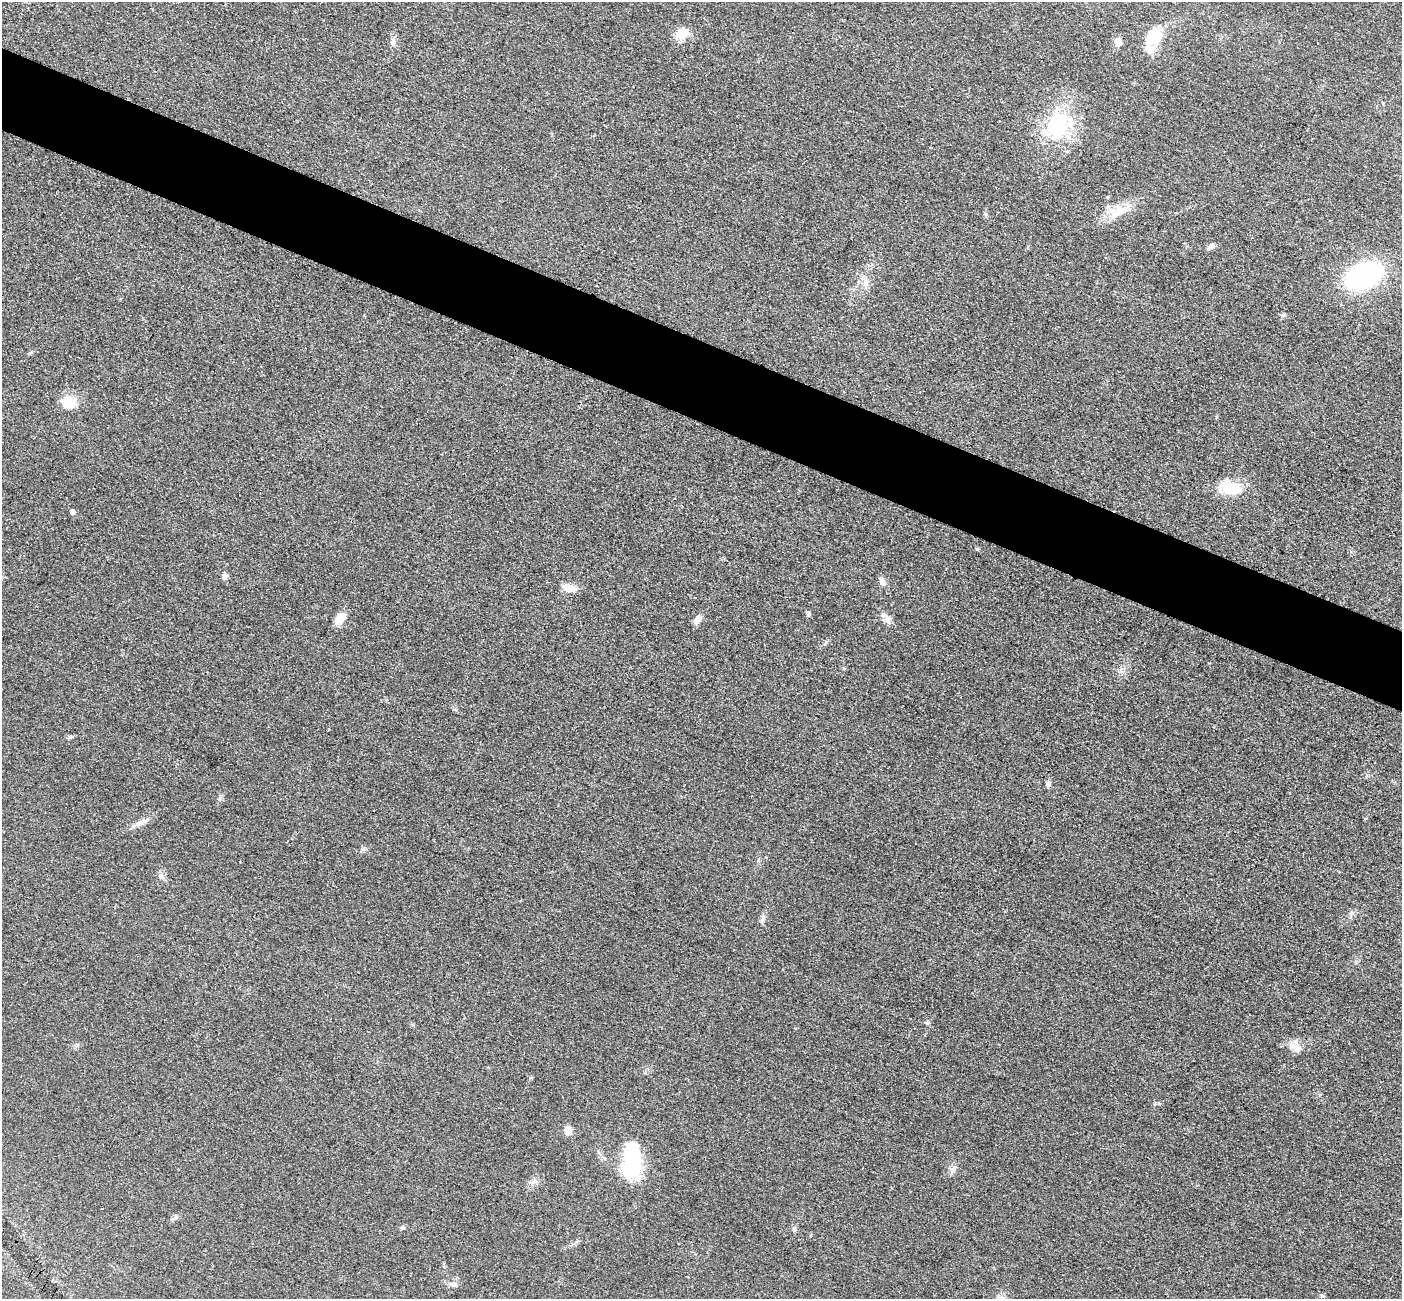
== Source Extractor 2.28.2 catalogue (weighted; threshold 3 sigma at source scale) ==
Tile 11 of 4 x 4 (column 3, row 3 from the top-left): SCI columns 2824-4223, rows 1601-2897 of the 5647 x 5660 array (HDU 1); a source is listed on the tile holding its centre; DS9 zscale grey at full resolution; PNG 1404 x 1301 px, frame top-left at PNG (2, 2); no overlay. Shown black and unused: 6% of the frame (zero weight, under 3 of 4 exposures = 3% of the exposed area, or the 3 px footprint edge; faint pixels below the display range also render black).
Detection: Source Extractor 2.28.2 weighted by HDU 2 'WHT'; one run over the whole footprint, this tile lists its part. Background 0.0486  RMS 0.0085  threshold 0.0382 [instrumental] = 3 sigma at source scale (4.5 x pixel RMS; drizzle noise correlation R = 1.50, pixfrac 1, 0.05/0.05 arcsec/px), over >= 5 px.
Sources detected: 34; all 34 listed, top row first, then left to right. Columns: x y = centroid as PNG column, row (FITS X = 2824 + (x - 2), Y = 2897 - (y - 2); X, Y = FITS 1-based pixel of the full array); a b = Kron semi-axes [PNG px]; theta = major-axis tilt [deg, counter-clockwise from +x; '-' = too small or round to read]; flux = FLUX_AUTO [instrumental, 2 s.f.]
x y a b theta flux
682 33 16 12 8 12
1154 38 29 16 68 27
393 42 10 8 74 3.8
1118 42 5 5 - 17
1058 127 43 27 -85 59
1117 213 28 9 31 15
986 214 6 4 -87 1.3
1211 246 11 5 30 2.9
1364 276 30 19 24 150
865 283 11 9 74 5.9
1283 315 7 4 18 1.2
68 403 16 12 -10 17
1231 487 30 17 -15 23
73 512 5 4 - 3.7
977 549 5 4 - 0.97
225 576 7 7 - 3
882 582 11 7 -64 4.1
569 588 17 9 -12 8.3
808 614 6 5 - 1.8
340 619 13 9 57 12
698 620 12 7 53 5.1
887 620 12 8 -77 4.6
1049 784 7 5 84 3.4
140 823 23 5 29 6.1
161 876 11 4 -40 2.4
1351 913 8 5 45 2
763 919 11 3 75 2.3
926 1023 6 4 -2 1.3
1295 1047 17 10 -39 8.4
568 1130 10 8 88 7.2
632 1160 43 18 87 66
534 1182 11 4 29 2.6
794 1229 7 5 -75 1.9
454 1285 11 6 -18 3
Unlisted compact peaks at least as high as the median listed source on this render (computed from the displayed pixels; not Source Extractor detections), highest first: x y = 952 1169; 363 849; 220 798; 402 1227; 70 737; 413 1025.